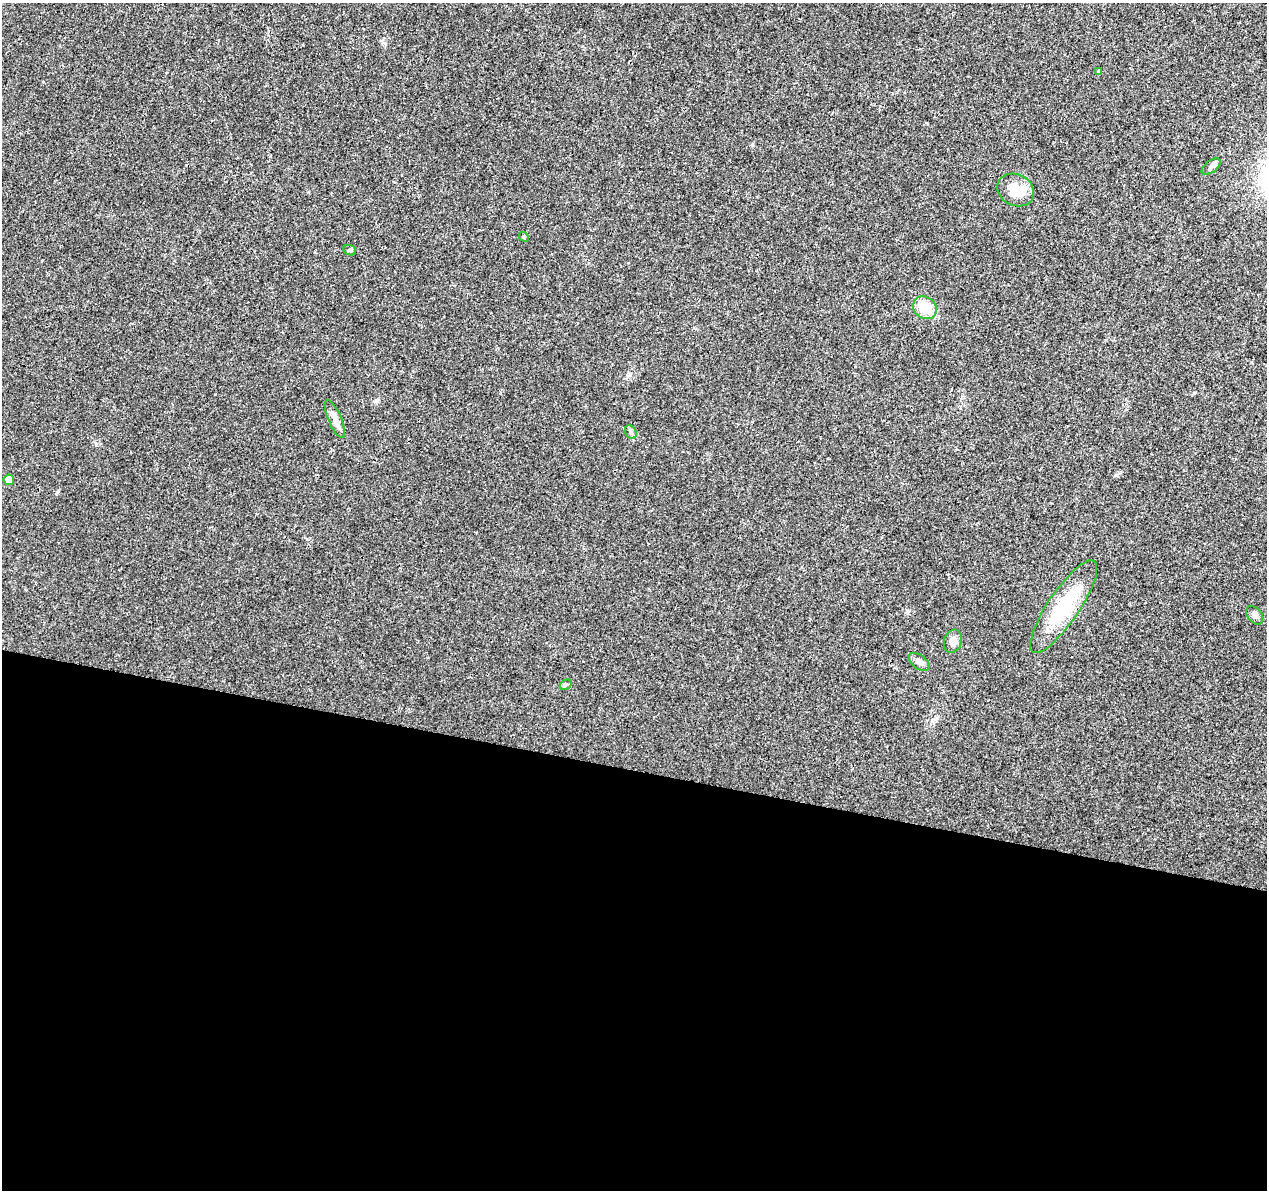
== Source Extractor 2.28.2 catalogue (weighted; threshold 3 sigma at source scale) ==
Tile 14 of 4 x 4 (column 2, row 4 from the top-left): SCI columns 1266-2530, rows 227-1414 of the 5076 x 5262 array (HDU 1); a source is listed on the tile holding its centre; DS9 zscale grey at full resolution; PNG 1269 x 1192 px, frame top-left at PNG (2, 3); each listed source drawn as its Kron ellipse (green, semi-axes under 4 px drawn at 4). Shown black and unused: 35% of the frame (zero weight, under 3 of 4 exposures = <1% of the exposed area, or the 3 px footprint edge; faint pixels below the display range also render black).
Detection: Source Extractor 2.28.2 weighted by HDU 2 'WHT'; one run over the whole footprint, this tile lists its part. Background 0.0223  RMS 0.003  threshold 0.0135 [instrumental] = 3 sigma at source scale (4.5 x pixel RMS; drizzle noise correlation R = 1.50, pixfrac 1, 0.0396/0.0396 arcsec/px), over >= 5 px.
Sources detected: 14; all 14 listed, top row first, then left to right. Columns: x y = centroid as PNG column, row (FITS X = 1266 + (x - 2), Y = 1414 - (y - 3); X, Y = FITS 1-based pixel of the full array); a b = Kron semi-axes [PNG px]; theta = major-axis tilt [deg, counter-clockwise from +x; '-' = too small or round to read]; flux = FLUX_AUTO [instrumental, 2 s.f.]
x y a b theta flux
1099 71 4 3 - 0.64
1211 166 11 6 37 0.98
1016 190 19 15 -28 5.9
524 237 5 4 - 0.37
350 250 6 5 - 0.48
925 308 12 11 - 6.6
335 419 20 6 -67 2
631 432 7 5 -61 0.64
9 480 5 5 - 4
1064 607 55 15 56 17
1255 615 10 7 -49 1
953 641 12 9 71 2.2
919 662 12 6 -38 1.3
566 685 6 4 29 0.5
Unlisted compact peaks at least as high as the median listed source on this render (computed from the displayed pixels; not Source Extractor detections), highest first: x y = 96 444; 752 145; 1116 475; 58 491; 907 611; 385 43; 376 401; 215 394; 1194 393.